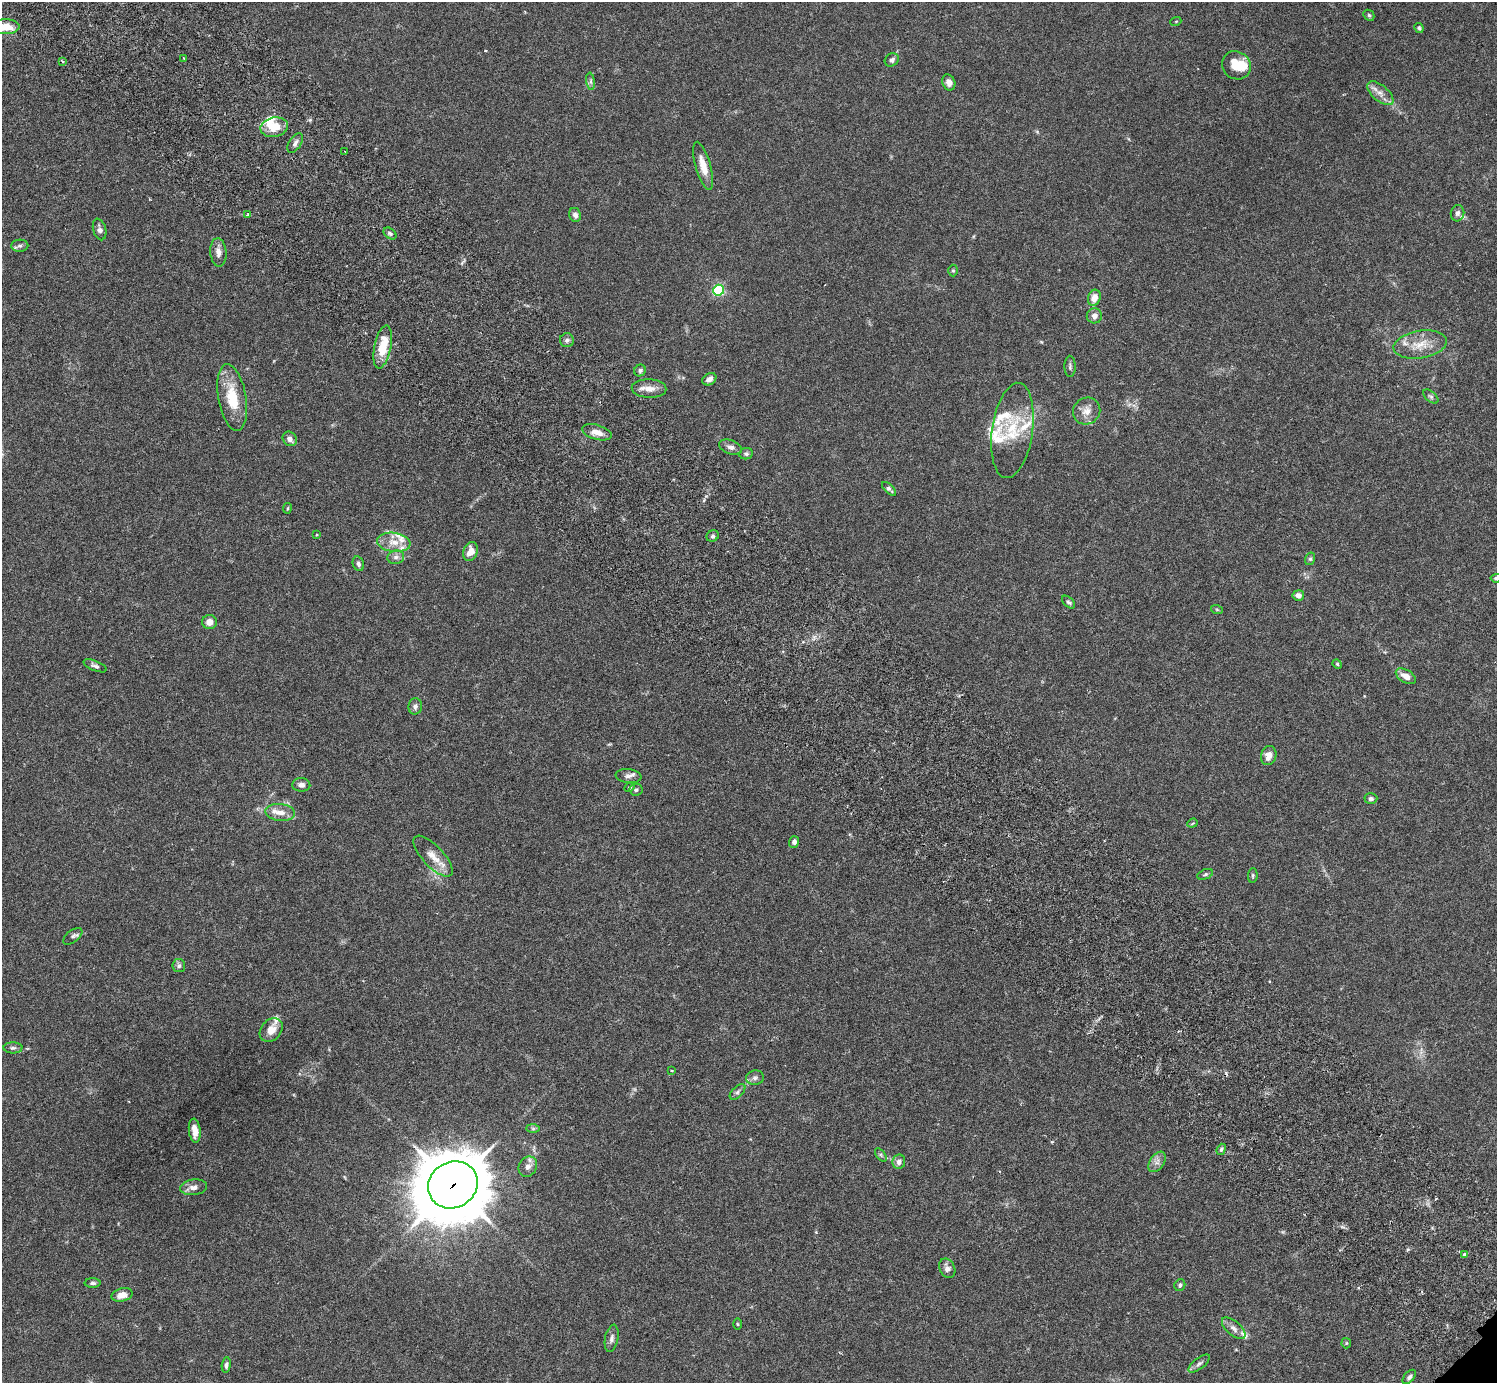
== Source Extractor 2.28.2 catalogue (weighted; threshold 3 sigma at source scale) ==
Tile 11 of 4 x 4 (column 3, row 3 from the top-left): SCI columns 3037-4531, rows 1587-2967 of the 6074 x 6074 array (HDU 1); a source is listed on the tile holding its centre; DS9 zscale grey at full resolution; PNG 1499 x 1385 px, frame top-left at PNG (2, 2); each listed source drawn as its Kron ellipse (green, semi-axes under 4 px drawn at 4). Shown black and unused: <1% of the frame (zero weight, under 3 of 6 exposures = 3% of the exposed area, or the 3 px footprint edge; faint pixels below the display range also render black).
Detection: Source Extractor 2.28.2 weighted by HDU 2 'WHT'; one run over the whole footprint, this tile lists its part. Background 0.0222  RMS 0.0021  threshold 0.00877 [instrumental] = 3 sigma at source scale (4.09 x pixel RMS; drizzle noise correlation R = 1.36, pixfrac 0.8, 0.05/0.05 arcsec/px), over >= 5 px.
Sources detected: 116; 1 inside a brighter object's white glare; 1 cosmic-ray / hot-pixel residue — neither listed nor drawn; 15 inside a brighter listed object's ellipse — not listed separately; the other 99 listed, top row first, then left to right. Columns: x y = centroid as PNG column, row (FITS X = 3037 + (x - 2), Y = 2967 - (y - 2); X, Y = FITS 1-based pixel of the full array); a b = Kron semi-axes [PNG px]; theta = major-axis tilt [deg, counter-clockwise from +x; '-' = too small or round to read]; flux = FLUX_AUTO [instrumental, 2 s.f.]
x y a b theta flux
1369 15 6 5 - 0.29
1176 21 5 3 - 0.17
6 27 14 7 1 3.6
1419 28 5 4 - 0.32
184 58 3 2 - 0.32
892 60 7 6 - 0.58
62 61 3 2 - 0.24
1236 65 15 13 -35 3.8
591 81 8 4 -82 0.47
949 82 8 6 -69 0.96
1380 93 16 8 -40 1.6
274 127 14 10 11 3.5
295 143 11 6 58 0.74
345 152 3 2 - 0.15
703 166 25 7 -74 2.7
1458 213 8 6 73 0.66
248 215 4 3 - 0.24
575 215 7 6 - 0.74
100 229 11 6 -76 0.8
390 233 7 5 -39 0.44
20 246 8 6 3 0.54
218 252 14 8 -85 1.3
953 271 6 5 - 0.27
719 290 5 5 - 23
1094 298 8 6 71 2
1094 316 7 7 - 0.95
567 340 7 7 - 0.58
1420 345 27 13 9 3.9
383 347 22 8 78 5.4
1070 366 11 5 -88 0.48
640 370 6 5 - 0.46
709 379 7 5 33 0.92
649 389 17 9 -3 1.8
1431 396 9 5 -41 0.45
232 398 34 14 -80 6.7
1087 411 14 13 - 2
1012 430 48 20 82 8.5
597 432 15 7 -16 1.9
290 439 8 6 -50 0.98
730 447 12 7 -20 0.94
746 454 7 5 8 0.46
889 489 9 4 -43 0.51
287 508 5 3 - 0.19
316 535 4 3 - 0.15
713 536 6 5 - 0.45
394 542 17 9 -8 2.4
470 551 10 7 71 1.9
396 557 8 6 11 0.77
1310 559 6 5 - 0.33
358 564 7 5 -70 0.53
1496 578 6 4 5 0.46
1298 595 6 5 - 1.1
1069 602 8 5 -43 0.43
1217 610 6 4 -19 0.23
209 622 7 7 - 1.5
1337 664 5 4 - 0.22
95 666 12 5 -22 0.6
1406 676 11 6 -30 1.7
415 706 8 6 79 0.69
1269 755 9 7 73 1.6
628 776 13 7 -6 0.76
301 785 9 7 -3 1
630 787 5 4 - 0.27
636 790 6 6 - 0.48
1371 799 6 5 - 0.53
280 812 15 8 -6 1.9
1192 823 5 4 - 0.29
794 842 6 5 - 0.74
433 856 26 10 -47 2.8
1205 874 8 5 21 0.37
1253 875 7 5 85 0.34
73 936 11 6 38 0.52
179 966 6 6 - 0.55
271 1030 13 10 50 1.8
13 1048 9 5 0 0.58
672 1071 3 2 - 0.17
755 1078 9 7 10 0.67
737 1092 9 5 43 0.54
533 1128 7 4 0 0.38
195 1131 12 5 -83 2
1221 1149 6 4 69 0.35
881 1155 8 4 -54 0.38
899 1162 7 6 - 0.88
1157 1162 11 7 55 0.98
528 1167 10 9 - 1.1
453 1185 25 23 31 1500
194 1187 14 8 7 1.2
1464 1254 4 3 - 0.49
947 1268 10 7 -65 1
93 1283 8 5 2 0.5
1180 1285 6 5 - 0.45
122 1295 11 6 14 1.8
737 1324 6 4 -89 0.22
1234 1328 14 7 -42 1.1
612 1338 14 6 79 0.77
1346 1343 5 5 - 0.24
1199 1364 13 5 38 0.69
226 1365 8 4 83 0.55
1409 1377 8 5 48 0.49
Overlapping masked pixels (flux is a lower limit): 1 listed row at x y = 453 1185
Isophote crosses this tile's border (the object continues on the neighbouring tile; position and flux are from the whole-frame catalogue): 2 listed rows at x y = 6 27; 1496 578